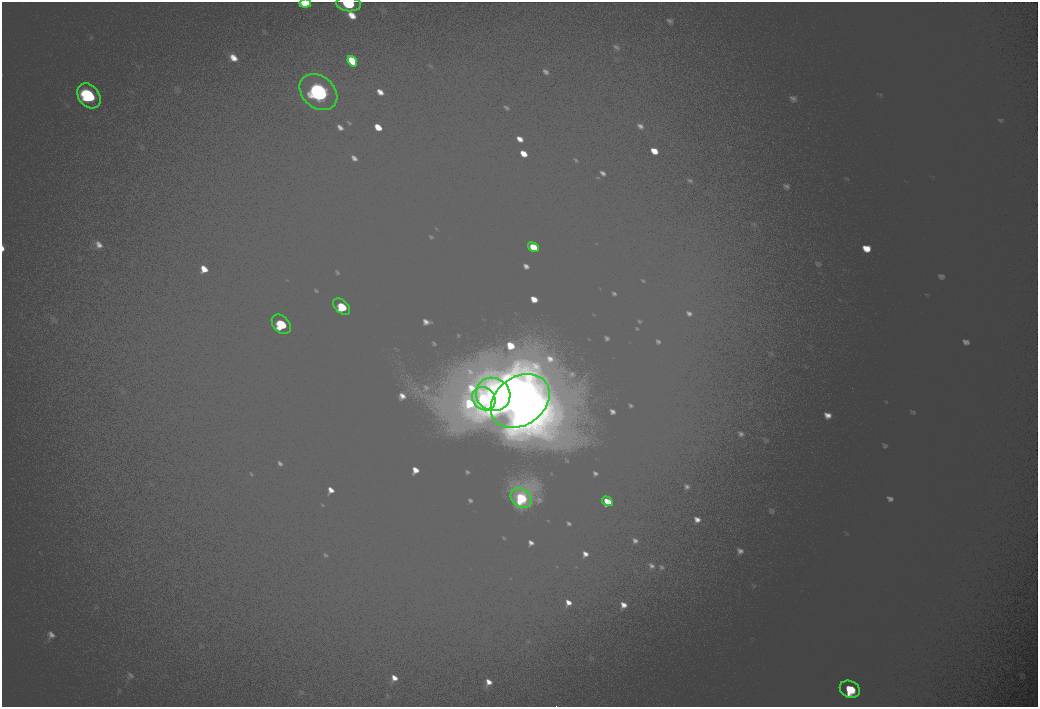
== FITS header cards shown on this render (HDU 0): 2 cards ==
NAXIS1  =                 2072
NAXIS2  =                 1410

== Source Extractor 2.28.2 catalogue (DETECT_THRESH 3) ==
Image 2072 x 1410 px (HDU 0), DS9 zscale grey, zoomed out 1/2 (1 PNG px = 2 x 2 image px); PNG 1040 x 709 px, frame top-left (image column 1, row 1410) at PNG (2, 2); each listed source drawn as its Kron ellipse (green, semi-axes under 4 px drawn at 4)
Background 102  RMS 30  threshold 90.7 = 3 sigma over >= 5 px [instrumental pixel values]
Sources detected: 14; all 14 listed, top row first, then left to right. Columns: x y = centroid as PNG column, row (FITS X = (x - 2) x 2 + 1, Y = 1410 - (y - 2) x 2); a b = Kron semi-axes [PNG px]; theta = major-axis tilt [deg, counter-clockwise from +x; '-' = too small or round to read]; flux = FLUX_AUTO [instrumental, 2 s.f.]
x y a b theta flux
305 3 6 4 6 9400
348 4 12 7 -7 32000
352 61 6 4 -51 12000
318 92 21 15 -40 120000
89 96 14 10 -51 54000
533 247 6 4 -36 11000
342 307 10 6 -43 24000
281 324 11 7 -46 33000
493 394 17 16 - 160000
484 399 12 11 - 60000
520 401 32 24 36 410000
521 498 11 9 -39 41000
607 501 6 4 -32 10000
850 689 10 8 -24 32000
At the frame edge (FLAGS 8, measured only in part): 2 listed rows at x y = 305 3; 348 4